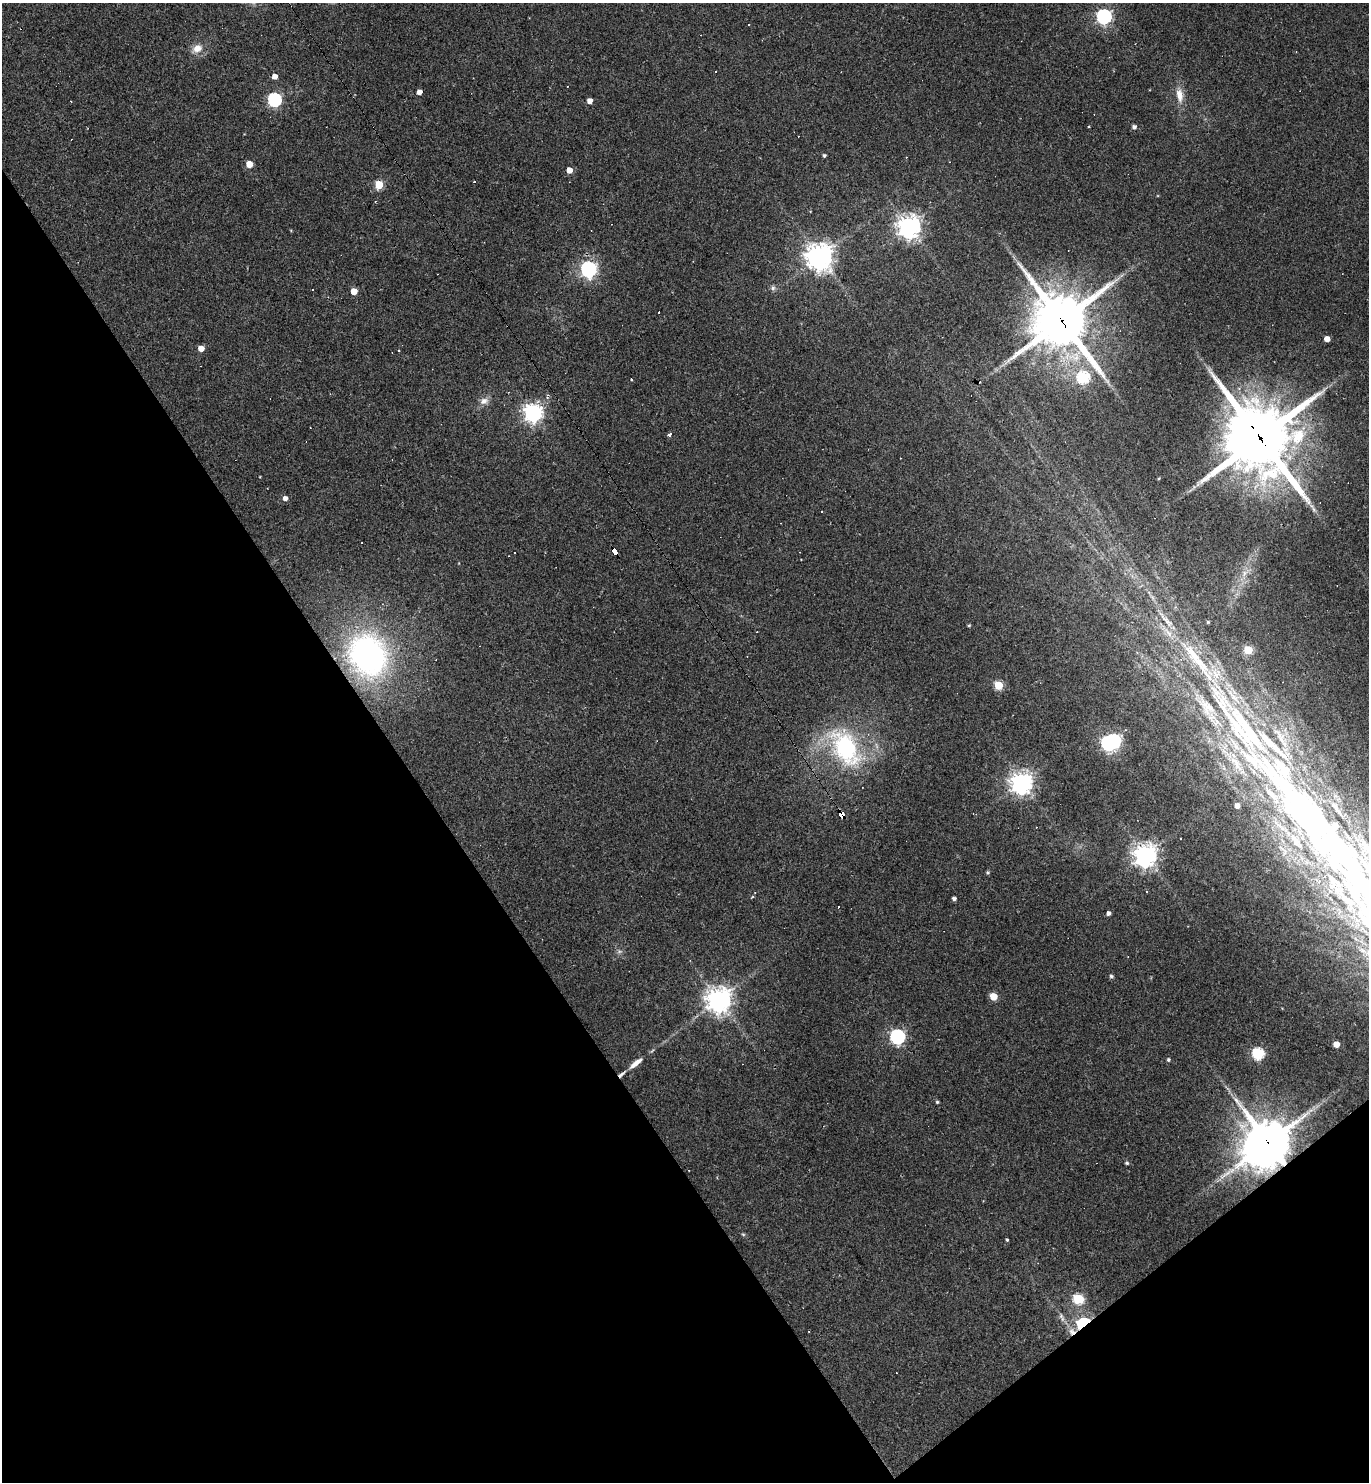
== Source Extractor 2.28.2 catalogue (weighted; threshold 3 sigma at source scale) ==
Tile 14 of 4 x 4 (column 2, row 4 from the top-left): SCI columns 1661-3027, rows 1-1480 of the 5916 x 5921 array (HDU 1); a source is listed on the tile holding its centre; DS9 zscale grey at full resolution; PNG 1371 x 1484 px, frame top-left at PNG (2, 3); no overlay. Shown black and unused: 34% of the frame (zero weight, under 2 of 3 exposures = <1% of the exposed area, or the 3 px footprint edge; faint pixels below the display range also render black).
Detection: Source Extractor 2.28.2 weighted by HDU 2 'WHT'; one run over the whole footprint, this tile lists its part. Background 0.109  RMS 0.007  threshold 0.0316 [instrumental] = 3 sigma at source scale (4.5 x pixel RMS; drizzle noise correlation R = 1.50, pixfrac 1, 0.05/0.05 arcsec/px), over >= 5 px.
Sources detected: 103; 1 inside a brighter object's white glare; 23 cosmic-ray / hot-pixel residue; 3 long thin detections or spike segments (spike, bleed or trail) — not listed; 5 inside a brighter listed object's ellipse — not listed separately; the other 71 listed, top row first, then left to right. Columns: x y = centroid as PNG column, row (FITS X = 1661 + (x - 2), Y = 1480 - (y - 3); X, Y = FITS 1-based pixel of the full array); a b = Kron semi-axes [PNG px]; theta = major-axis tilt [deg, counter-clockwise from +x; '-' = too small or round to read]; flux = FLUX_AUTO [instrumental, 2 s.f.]
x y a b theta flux
1104 16 6 6 - 180
749 24 3 3 - 1.4
197 48 12 9 27 7.1
275 76 4 4 - 5.4
567 86 2 2 - 0.59
419 92 4 4 - 4.6
1179 95 19 9 -82 8.4
274 100 6 6 - 130
590 101 4 4 - 4.9
1134 127 5 5 - 2.3
824 155 4 3 - 1.2
249 164 5 5 - 13
569 170 4 4 - 7.6
379 185 5 5 - 30
909 226 8 8 - 510
819 257 9 9 - 690
588 269 7 6 - 230
773 288 6 6 - 1.7
312 290 2 2 - 0.6
354 291 5 5 - 10
1062 321 19 17 -51 4200
1327 339 4 4 - 6.4
201 348 5 4 - 8.1
1083 377 6 6 - 77
484 401 12 9 13 4.6
533 413 8 7 - 330
669 435 4 4 - 2.4
1260 438 25 22 -54 5500
285 498 5 5 - 3.4
1313 509 7 4 -70 1.4
614 551 8 4 -57 61
1244 573 10 4 82 2.9
1166 620 31 7 -47 9
1208 622 4 4 - 0.86
969 625 4 3 - 0.84
1248 650 5 5 - 29
1137 652 4 4 - 0.8
368 655 45 38 -64 190
998 685 5 5 - 30
1250 734 118 15 -54 100
1108 743 6 5 - 160
845 748 51 30 -59 82
1021 783 8 7 - 480
1271 794 20 8 -47 9.6
1237 806 4 4 - 4.4
841 815 6 4 -45 130
1145 855 8 8 - 530
988 872 4 4 - 1.1
1146 891 3 3 - 0.91
1344 897 77 16 -48 67
954 899 4 3 - 2.1
1108 913 4 4 - 2.2
619 951 7 4 1 1.4
1111 976 5 4 - 1.3
993 996 5 5 - 18
719 1000 8 8 - 660
897 1036 6 6 - 160
1336 1044 5 4 - 6.7
1258 1053 6 5 - 78
1168 1060 5 4 - 1.2
621 1074 11 4 41 2.5
937 1102 4 4 - 0.91
1268 1143 15 12 -35 2500
1262 1154 12 10 3 660
1127 1163 5 4 - 1.1
743 1234 6 3 -19 0.87
1007 1240 3 3 - 0.78
1078 1299 6 5 - 54
1062 1317 16 6 -67 3.5
1083 1323 7 5 35 160
1072 1331 10 9 - 5.2
Overlapping masked pixels (flux is a lower limit): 9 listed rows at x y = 1062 321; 1260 438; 614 551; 368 655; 841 815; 621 1074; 1268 1143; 1083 1323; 1072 1331